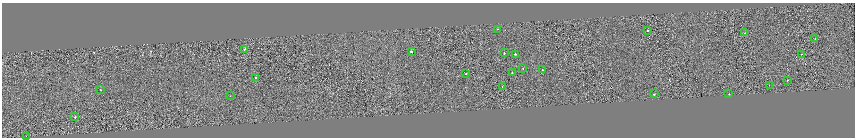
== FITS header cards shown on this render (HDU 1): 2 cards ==
NAXIS1  =                 1706
NAXIS2  =                  271

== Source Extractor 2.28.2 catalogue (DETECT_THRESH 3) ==
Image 1706 x 271 px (HDU 1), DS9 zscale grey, zoomed out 1/2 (1 PNG px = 2 x 2 image px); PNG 857 x 140 px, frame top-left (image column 2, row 270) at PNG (2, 3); each listed source drawn as its Kron ellipse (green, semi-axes under 4 px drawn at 4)
Background -0.00388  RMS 0.21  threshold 0.624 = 3 sigma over >= 5 px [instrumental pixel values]
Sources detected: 30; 7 cannot appear on this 1/2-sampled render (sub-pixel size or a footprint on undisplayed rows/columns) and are neither listed nor drawn; the other 23 listed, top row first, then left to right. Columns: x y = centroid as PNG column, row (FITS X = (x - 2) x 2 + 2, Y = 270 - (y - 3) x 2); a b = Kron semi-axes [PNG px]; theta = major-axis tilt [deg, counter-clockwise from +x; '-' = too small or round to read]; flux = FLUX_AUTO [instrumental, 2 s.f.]
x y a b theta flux
498 29 2 2 - 110
647 30 2 1 - 250
745 33 2 1 - 72
815 39 2 2 - 63
244 49 2 1 - 470
411 51 3 2 - 320
504 53 2 2 - 140
515 54 2 1 - 470
801 54 2 1 - 78
523 69 2 2 - 53
542 70 2 2 - 100
512 73 2 2 - 130
466 74 2 2 - 91
256 78 2 2 - 310
787 80 2 2 - 100
769 85 2 1 - 44
502 87 2 1 - 100
100 90 2 1 - 79
654 94 2 2 - 260
729 94 2 2 - 84
230 96 2 1 - 59
75 117 2 2 - 560
26 136 2 2 - 110
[7 sub-pixel or undisplayed-footprint detections neither listed nor drawn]